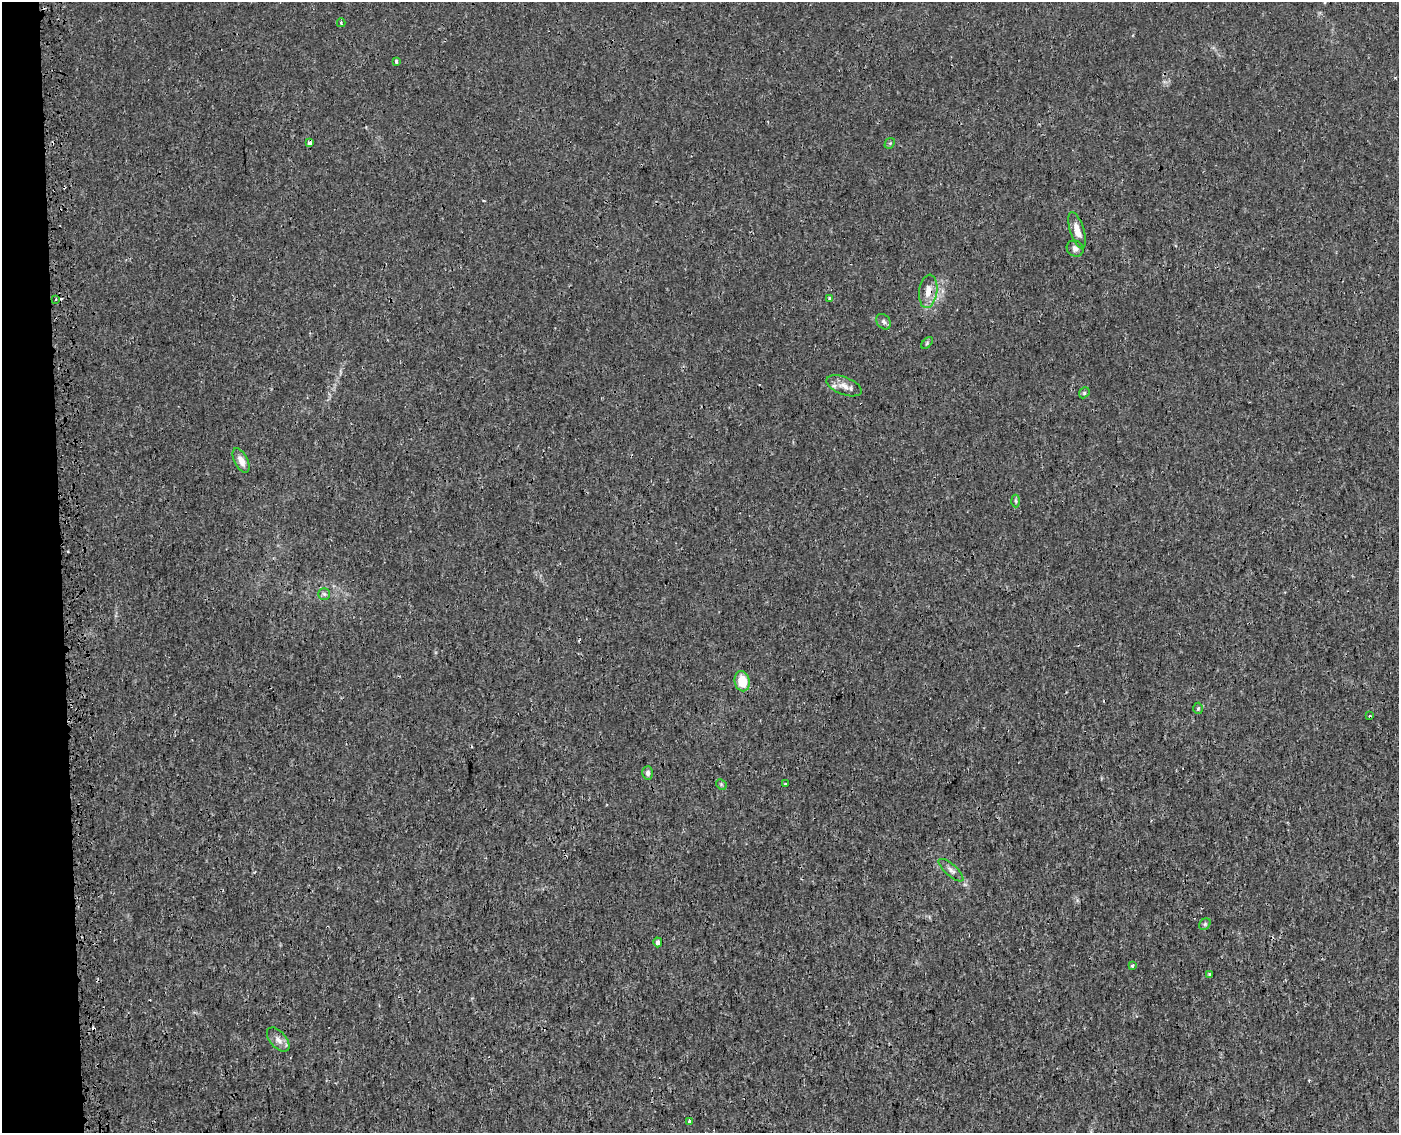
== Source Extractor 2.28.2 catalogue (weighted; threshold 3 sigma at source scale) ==
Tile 4 of 3 x 4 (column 1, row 2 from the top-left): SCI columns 82-1478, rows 2312-3442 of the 4397 x 4623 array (HDU 1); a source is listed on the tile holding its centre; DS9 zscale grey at full resolution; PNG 1401 x 1135 px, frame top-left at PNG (2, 2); each listed source drawn as its Kron ellipse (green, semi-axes under 4 px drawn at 4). Shown black and unused: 5% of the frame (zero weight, under 3 of 4 exposures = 7% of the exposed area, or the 3 px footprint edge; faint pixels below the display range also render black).
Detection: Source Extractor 2.28.2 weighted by HDU 2 'WHT'; one run over the whole footprint, this tile lists its part. Background 0.00133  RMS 8.8e-04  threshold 0.00394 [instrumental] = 3 sigma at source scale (4.5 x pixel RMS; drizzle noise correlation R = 1.50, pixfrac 1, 0.0396/0.0396 arcsec/px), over >= 5 px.
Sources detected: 35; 6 cosmic-ray / hot-pixel residue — neither listed nor drawn; the other 29 listed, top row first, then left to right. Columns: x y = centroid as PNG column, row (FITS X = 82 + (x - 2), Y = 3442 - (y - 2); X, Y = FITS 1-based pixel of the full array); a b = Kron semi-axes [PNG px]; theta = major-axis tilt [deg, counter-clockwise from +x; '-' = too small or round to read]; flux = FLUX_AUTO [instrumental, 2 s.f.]
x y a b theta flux
341 23 4 3 - 0.11
396 61 3 3 - 0.26
310 143 4 3 - 0.67
890 143 6 4 42 0.11
1077 230 19 7 -73 1
1075 249 9 7 -37 0.4
928 291 16 9 82 1.1
56 299 3 2 - 0.11
830 299 4 3 - 0.33
884 322 8 6 -53 0.24
927 343 7 4 46 0.13
844 386 18 8 -21 0.75
1084 393 6 4 47 0.14
241 460 13 6 -63 0.71
1016 501 6 4 -87 0.14
324 594 6 5 - 0.18
742 681 10 7 -77 2.1
1198 708 6 5 - 0.13
1370 716 3 2 - 0.1
648 773 7 5 86 0.26
785 783 3 2 - 0.081
721 784 6 4 -46 0.15
951 870 15 6 -41 0.39
1205 924 6 5 - 0.16
658 942 5 4 - 0.41
1132 966 4 3 - 0.13
1210 974 3 3 - 0.19
278 1040 14 8 -49 0.56
689 1122 3 3 - 0.59
Overlapping masked pixels (flux is a lower limit): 1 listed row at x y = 928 291